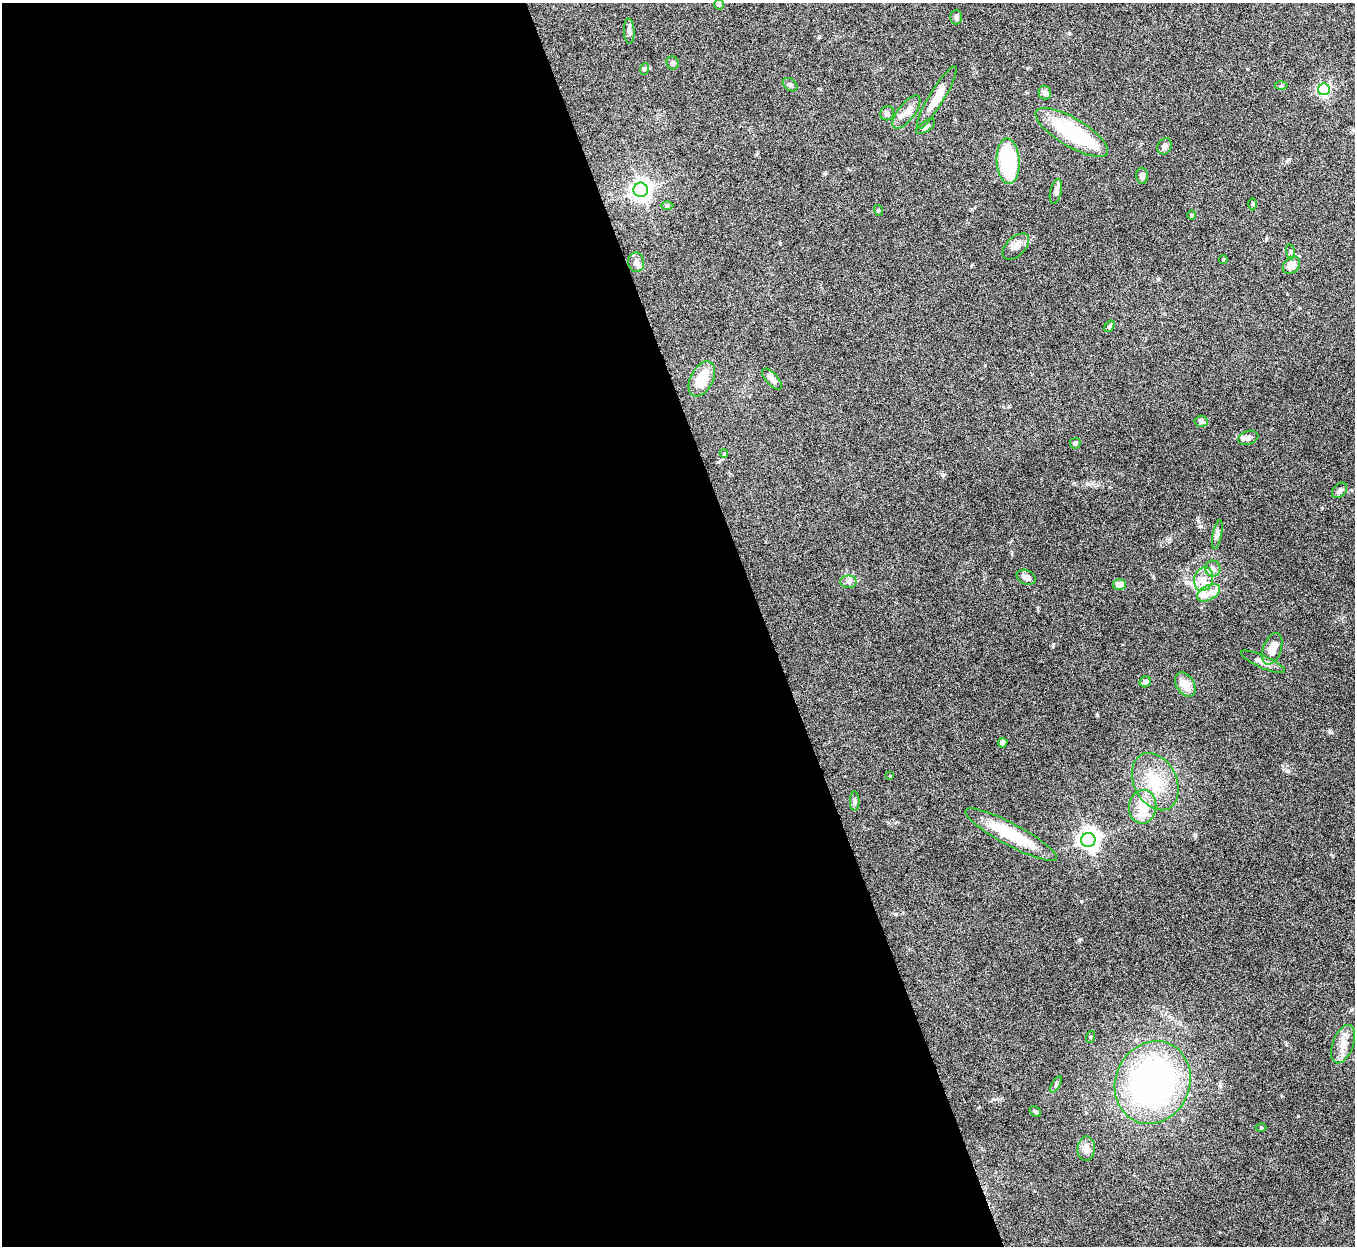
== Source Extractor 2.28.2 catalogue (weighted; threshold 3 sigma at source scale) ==
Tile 9 of 4 x 4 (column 1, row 3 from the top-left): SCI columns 4-1356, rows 1396-2639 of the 5422 x 5406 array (HDU 1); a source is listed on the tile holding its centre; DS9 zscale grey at full resolution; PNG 1357 x 1248 px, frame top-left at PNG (2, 3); each listed source drawn as its Kron ellipse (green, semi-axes under 4 px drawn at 4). Shown black and unused: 56% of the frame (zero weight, under 8 of 15 exposures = <1% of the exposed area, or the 3 px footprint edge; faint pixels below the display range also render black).
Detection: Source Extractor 2.28.2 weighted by HDU 2 'WHT'; one run over the whole footprint, this tile lists its part. Background 0.162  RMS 0.0048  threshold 0.0197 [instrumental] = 3 sigma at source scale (4.09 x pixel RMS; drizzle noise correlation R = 1.36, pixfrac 0.8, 0.05/0.05 arcsec/px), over >= 5 px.
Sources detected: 68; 1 inside a brighter object's white glare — neither listed nor drawn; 6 inside a brighter listed object's ellipse — not listed separately; the other 61 listed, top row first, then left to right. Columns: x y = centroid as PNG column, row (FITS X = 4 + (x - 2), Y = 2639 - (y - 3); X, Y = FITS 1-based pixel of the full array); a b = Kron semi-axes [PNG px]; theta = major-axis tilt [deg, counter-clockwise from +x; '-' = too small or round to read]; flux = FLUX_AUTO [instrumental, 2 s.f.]
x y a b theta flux
719 5 5 5 - 0.62
956 17 7 6 - 1.2
629 31 13 5 -87 1.6
673 63 7 6 - 1
644 69 6 4 71 0.61
790 85 8 5 -38 0.99
1281 86 6 4 3 0.64
1324 89 6 6 - 68
1045 93 7 6 - 2
937 98 36 7 59 9.2
906 112 20 8 52 3.8
887 113 7 7 - 1.5
926 127 11 5 33 1.6
1072 132 41 14 -31 38
1164 146 8 6 61 1.7
1008 161 23 11 -87 38
1142 176 8 6 -85 1.7
641 190 7 7 - 250
1056 191 13 5 77 2
1253 204 6 4 89 0.58
667 205 6 4 0 0.61
878 210 5 3 - 0.46
1191 215 5 3 - 0.46
1016 246 16 9 43 4
1290 252 8 4 -82 0.71
1223 259 4 3 - 0.56
636 262 10 8 -81 1.8
1291 265 10 7 45 3.5
1109 326 6 4 56 0.97
702 379 19 11 62 11
772 379 13 6 -48 1.7
1201 421 6 6 - 1.2
1248 438 10 6 17 1.9
1075 443 5 5 - 1
724 453 4 4 - 0.44
1340 490 9 6 47 1.5
1217 534 14 4 78 1.4
1213 569 8 7 - 1.8
1026 577 10 7 -24 2.3
1204 579 12 9 73 4.1
849 582 8 6 -1 1.4
1119 584 6 5 - 4.5
1208 593 12 7 29 3.5
1272 649 16 9 70 5.5
1263 662 24 6 -24 3.5
1145 682 6 5 - 1.4
1185 685 13 8 -58 5.6
1003 743 5 4 - 2.2
890 776 3 3 - 0.35
1155 782 30 21 -63 17
855 801 9 4 90 1.1
1143 807 17 13 82 9.5
1011 835 51 11 -28 22
1088 840 7 7 - 240
1090 1037 6 4 73 0.49
1343 1044 20 10 70 4.9
1153 1083 42 37 65 140
1056 1084 9 4 59 0.87
1035 1112 6 4 -37 0.77
1261 1127 5 3 - 0.47
1086 1148 12 8 85 2.6
Unlisted compact peaks at least as high as the median listed source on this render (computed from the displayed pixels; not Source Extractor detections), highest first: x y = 1079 940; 1053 645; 1288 771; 896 914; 1329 731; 943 475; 1220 1086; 1201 607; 1288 159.